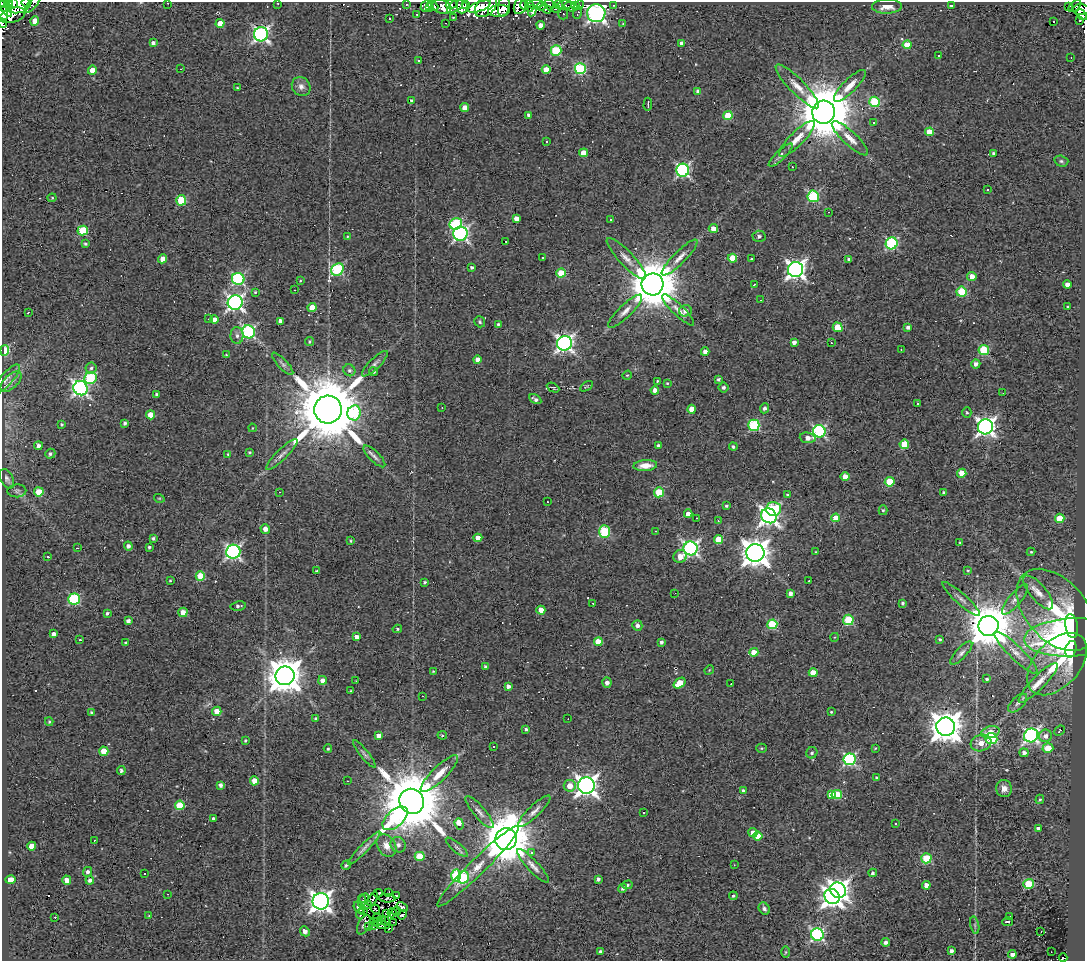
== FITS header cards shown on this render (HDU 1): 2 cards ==
NAXIS1  =                 1083
NAXIS2  =                  959

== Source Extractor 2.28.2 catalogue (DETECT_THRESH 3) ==
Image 1083 x 959 px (HDU 1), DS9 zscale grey, 1 PNG px = 1 image px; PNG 1087 x 963 px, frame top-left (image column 1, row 959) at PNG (2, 2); each listed source drawn as its Kron ellipse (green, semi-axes under 4 px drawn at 4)
Background 0.928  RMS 0.56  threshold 1.69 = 3 sigma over >= 5 px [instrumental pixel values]
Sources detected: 430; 5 with non-positive FLUX_AUTO (blend fragments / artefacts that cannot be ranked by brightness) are neither listed nor drawn; the other 425 listed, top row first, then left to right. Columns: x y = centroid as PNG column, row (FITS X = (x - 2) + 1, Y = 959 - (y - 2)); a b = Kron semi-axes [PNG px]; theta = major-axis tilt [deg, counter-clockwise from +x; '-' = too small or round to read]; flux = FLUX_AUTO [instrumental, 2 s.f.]
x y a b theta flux
14 2 4 2 - 630
26 2 4 2 - 500
168 3 3 2 - 230
278 3 3 2 - 28
2 4 3 2 - 450
9 4 4 3 - 1500
19 4 13 8 19 4700
33 4 11 4 50 160
406 4 3 2 - 61
451 4 5 4 - 770
536 4 8 3 7 640
456 5 10 5 38 1200
466 5 4 2 - 340
520 5 9 6 65 2000
524 5 4 3 - 270
549 5 6 3 -74 1000
558 5 4 3 - 100
564 5 7 4 7 220
579 5 5 4 - 67
613 5 4 3 - 52
426 6 6 5 - 270
433 6 6 3 -44 120
462 6 7 5 90 490
486 6 13 8 44 2200
504 6 11 5 82 66
529 6 6 3 -73 680
541 6 4 3 - 310
575 6 4 3 - 24
887 6 15 7 1 420
952 6 4 3 - 140
1069 6 3 2 - 81
1075 6 7 4 40 190
442 7 10 7 -20 320
479 7 12 4 20 1100
571 7 7 4 -17 200
430 8 4 3 - 140
556 8 4 3 - 240
6 9 9 4 -55 1100
546 9 6 3 -31 200
1081 10 8 5 -2 570
499 11 11 5 5 460
532 11 6 4 78 470
3 13 8 4 86 1800
578 13 6 3 72 59
596 13 9 9 - 18000
417 14 3 3 - 65
563 14 5 5 - 14
12 15 13 7 16 220
1081 15 6 4 -49 470
453 17 3 2 - 43
390 19 2 2 - 32
1080 20 3 2 - 41
35 21 5 4 - 440
1054 21 3 3 - 320
2 23 5 2 - 1200
220 23 4 4 - 500
446 23 2 2 - 29
623 24 4 4 - 39
541 25 4 4 - 320
261 34 7 7 - 11000
153 43 4 4 - 160
682 43 4 4 - 250
907 45 4 4 - 830
556 50 5 5 - 2300
939 56 3 3 - 66
1071 57 2 2 - 25
419 61 3 3 - 82
181 69 2 2 - 20
546 69 4 4 - 580
580 69 5 5 - 3700
92 70 4 4 - 370
301 86 10 9 - 230
797 86 30 7 -46 480
850 86 21 6 45 400
237 88 3 2 - 38
698 91 4 4 - 120
412 101 4 3 - 120
875 102 5 5 - 2700
648 104 7 2 88 68
465 108 4 4 - 440
824 112 11 11 - 270000
529 115 4 3 - 120
728 116 4 4 - 1100
874 122 3 3 - 73
929 132 4 4 - 860
850 138 24 7 -43 410
797 139 24 7 45 490
546 141 3 2 - 46
584 153 4 4 - 640
994 153 3 3 - 100
781 155 16 5 44 170
1061 161 7 5 -16 74
792 167 3 2 - 36
683 170 6 6 - 6400
988 190 3 3 - 70
813 196 6 5 - 3700
52 198 4 4 - 40
181 200 5 5 - 1300
829 212 2 2 - 23
516 218 4 4 - 340
611 219 2 2 - 30
456 224 6 5 - 2900
713 229 4 4 - 310
83 230 5 5 - 1700
460 234 7 7 - 9400
759 236 6 5 - 120
347 237 4 4 - 37
506 241 3 2 - 48
892 243 6 6 - 4100
85 244 4 3 - 66
542 258 3 2 - 38
680 258 24 6 45 340
732 258 4 4 - 900
162 259 4 4 - 520
626 259 27 7 -46 380
751 259 3 2 - 36
849 259 4 3 - 100
472 267 4 3 - 72
796 269 8 7 - 18000
337 270 7 5 45 4100
561 273 4 4 - 1100
972 276 4 4 - 370
238 279 6 6 - 4500
300 281 3 2 - 30
652 284 11 11 - 200000
754 285 3 2 - 24
1067 285 4 4 - 260
295 290 2 2 - 70
255 292 4 4 - 34
961 292 5 5 - 2100
761 300 2 2 - 24
235 302 7 7 - 13000
312 307 4 4 - 660
1068 307 3 3 - 51
678 310 21 5 -44 250
625 311 23 6 44 310
685 311 6 5 - 240
28 312 3 2 - 31
208 319 2 2 - 23
214 320 4 4 - 270
280 321 4 4 - 210
480 322 6 5 - 62
498 324 3 3 - 55
838 327 5 4 - 960
908 327 4 4 - 140
248 332 7 6 - 5600
237 336 8 6 -88 140
310 342 4 4 - 53
794 342 4 3 - 200
564 343 7 7 - 14000
831 343 3 2 - 78
901 349 3 2 - 47
5 350 5 4 - 1100
984 350 5 5 - 2000
705 352 4 4 - 340
226 355 3 3 - 33
477 360 4 4 - 280
283 364 14 5 -47 120
375 364 17 5 44 170
976 364 4 4 - 180
91 368 5 5 - 82
349 370 6 5 - 93
373 371 5 4 - 62
627 375 5 4 - 39
91 378 6 5 - 2900
6 379 19 6 49 210
718 379 4 4 - 74
657 381 3 2 - 43
11 382 13 6 43 190
667 383 3 3 - 34
586 386 7 3 31 42
724 387 5 5 - 90
81 388 7 7 - 12000
553 388 6 3 -27 43
655 390 4 4 - 230
1003 393 3 2 - 39
156 394 3 3 - 63
535 399 6 4 -28 120
917 404 3 3 - 290
442 408 2 2 - 22
764 408 5 4 - 100
328 409 14 13 - 400000
692 409 4 4 - 430
354 413 7 6 - 3100
967 413 5 4 - 66
151 415 4 4 - 650
125 423 4 4 - 85
61 424 3 3 - 52
754 425 5 5 - 3600
985 427 7 7 - 17000
252 428 4 2 - 25
819 431 6 6 - 5400
808 438 8 5 -4 250
904 444 5 4 - 1100
658 445 3 3 - 90
38 446 4 4 - 190
733 446 4 4 - 77
249 452 3 3 - 48
50 454 5 5 - 90
228 454 3 3 - 44
282 455 21 5 44 220
374 456 14 5 -44 150
645 466 12 5 5 430
962 473 4 4 - 560
845 477 4 4 - 360
7 479 10 6 -62 120
890 482 5 4 - 1400
17 491 9 6 3 52
39 492 5 4 - 830
279 492 3 2 - 290
659 492 5 5 - 1800
943 492 4 3 - 72
788 495 4 3 - 64
159 498 5 3 - 38
547 502 2 2 - 25
726 506 3 3 - 74
773 509 7 7 - 2200
883 510 5 4 - 62
688 514 4 4 - 290
769 516 8 7 - 17000
697 518 3 2 - 70
836 518 4 4 - 790
1060 518 5 4 - 880
718 521 3 2 - 41
265 529 5 4 - 270
604 531 6 5 - 2600
656 531 2 2 - 21
153 538 4 3 - 74
478 538 4 4 - 350
719 539 4 4 - 900
351 541 3 3 - 40
960 543 3 3 - 44
128 546 4 4 - 160
149 547 3 3 - 57
77 548 3 3 - 32
691 548 7 7 - 11000
233 552 7 7 - 9700
816 552 3 3 - 31
1031 552 4 4 - 44
755 553 9 9 - 52000
680 556 7 6 - 400
48 557 3 2 - 52
316 571 3 3 - 46
968 571 4 3 - 38
200 576 4 4 - 1100
170 581 3 2 - 30
809 581 2 2 - 270
425 582 3 3 - 61
1038 592 21 8 -50 370
675 593 2 2 - 20
790 593 4 4 - 160
74 599 6 5 - 3300
961 599 24 5 -42 220
1015 599 19 6 50 230
593 603 3 2 - 43
902 603 3 3 - 72
238 606 8 4 9 81
541 610 4 4 - 390
1056 610 48 30 -48 3000
183 612 4 4 - 320
107 613 4 3 - 78
848 620 5 5 - 2100
128 621 4 4 - 150
772 624 5 5 - 2200
637 625 5 5 - 170
989 626 10 10 - 160000
1072 626 12 6 -82 2500
397 629 5 4 - 54
53 634 4 4 - 190
356 637 4 4 - 220
835 637 4 3 - 28
1071 637 47 19 2 8300
940 639 4 3 - 53
80 640 3 2 - 42
598 642 4 4 - 570
661 642 4 3 - 110
126 643 3 3 - 80
1071 649 8 5 75 1600
754 652 4 4 - 570
961 653 15 5 47 150
1016 653 29 6 -44 410
1057 664 37 22 48 2100
485 667 3 3 - 86
709 670 5 4 - 39
433 671 3 3 - 30
813 673 4 4 - 660
285 676 9 9 - 93000
987 679 4 3 - 60
322 680 4 4 - 240
356 681 2 2 - 21
607 683 5 4 - 200
679 683 6 4 36 920
1038 683 27 6 45 470
731 684 2 2 - 39
508 686 4 4 - 170
351 691 3 2 - 40
422 696 2 2 - 56
1018 703 12 6 44 140
217 711 4 4 - 400
831 712 4 3 - 36
91 713 4 4 - 62
316 719 3 3 - 110
568 719 2 2 - 20
49 722 4 4 - 40
946 727 9 9 - 68000
526 729 3 3 - 68
1060 731 6 4 43 38
990 732 9 6 15 400
442 735 5 3 - 48
1031 735 7 6 - 10000
379 736 4 4 - 190
1045 736 6 6 - 210
991 738 6 5 - 3500
245 741 3 3 - 44
981 743 10 8 17 420
493 746 2 2 - 43
762 748 5 4 - 48
875 748 3 2 - 34
1048 748 5 4 - 850
328 749 4 4 - 45
104 751 4 4 - 640
812 753 6 5 - 99
1024 753 4 4 - 150
364 754 17 4 -51 120
849 759 6 6 - 6000
121 770 4 4 - 97
439 774 25 7 44 560
877 778 4 3 - 100
254 781 4 4 - 520
347 781 3 2 - 36
220 785 4 3 - 130
570 786 6 6 - 440
586 786 8 8 - 27000
1004 789 9 7 -73 270
743 790 4 4 - 76
837 794 5 4 - 1400
831 795 4 4 - 410
1040 799 4 4 - 49
412 801 13 12 - 350000
180 805 5 4 - 1300
534 811 22 6 44 250
479 812 20 6 -49 240
644 813 3 2 - 85
395 818 15 8 41 4300
214 819 4 3 - 130
459 824 6 4 -71 970
896 824 3 2 - 37
1038 829 4 3 - 150
753 832 4 4 - 350
758 836 4 4 - 470
506 839 11 10 - 210000
94 840 2 2 - 24
398 845 8 7 - 160
32 846 4 4 - 530
386 846 12 9 -58 370
457 847 14 4 -40 120
364 848 22 4 46 190
531 853 4 3 - 120
420 856 5 4 - 1300
926 858 5 5 - 2100
346 865 5 4 - 79
734 865 2 2 - 28
478 866 56 8 45 740
533 866 22 6 -47 270
88 872 5 4 - 110
873 873 4 4 - 100
145 874 3 2 - 47
456 876 6 5 - 2800
463 877 6 5 - 2900
598 879 4 3 - 110
11 880 5 4 - 430
67 880 4 4 - 360
90 880 4 4 - 110
1029 884 5 5 - 2100
627 885 5 4 - 59
926 885 4 4 - 290
623 888 4 4 - 97
838 890 8 7 - 20000
389 892 2 2 - 28
378 893 5 2 - 7.1
168 894 2 2 - 21
396 895 3 2 - 51
733 896 4 3 - 56
832 897 8 7 - 24000
364 898 5 3 - 110
387 898 8 3 -2 42
373 899 7 2 62 30
321 901 8 8 - 24000
362 901 6 2 85 61
366 905 6 3 28 44
402 907 6 2 -26 81
359 908 6 3 -53 94
375 909 5 2 - 42
764 909 6 5 - 100
364 911 2 2 - 27
397 911 4 2 - 1.4
386 913 3 2 - 27
392 913 5 2 - 41
361 914 5 2 - 29
402 915 5 3 - 71
149 916 4 3 - 31
1010 916 3 2 - 37
55 917 3 2 - 56
377 918 4 2 - 57
381 920 3 2 - 35
385 921 5 2 - 42
377 922 3 2 - 43
393 922 3 2 - 43
1008 922 5 3 - 230
364 925 10 5 62 50
382 925 8 4 -12 11
975 925 9 3 -77 66
368 926 3 2 - 42
373 926 3 2 - 34
389 929 3 2 - 38
305 931 5 4 - 220
1041 932 3 2 - 31
817 935 6 6 - 6400
886 942 4 3 - 140
601 951 4 4 - 99
951 951 4 3 - 130
785 952 6 4 89 43
1051 952 2 2 - 19
1012 954 4 4 - 180
1063 958 4 2 - 39
At the frame edge (FLAGS 8, measured only in part): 9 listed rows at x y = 14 2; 26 2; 168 3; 2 4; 9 4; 19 4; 33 4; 3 13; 2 23
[5 non-positive-flux detections neither listed nor drawn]